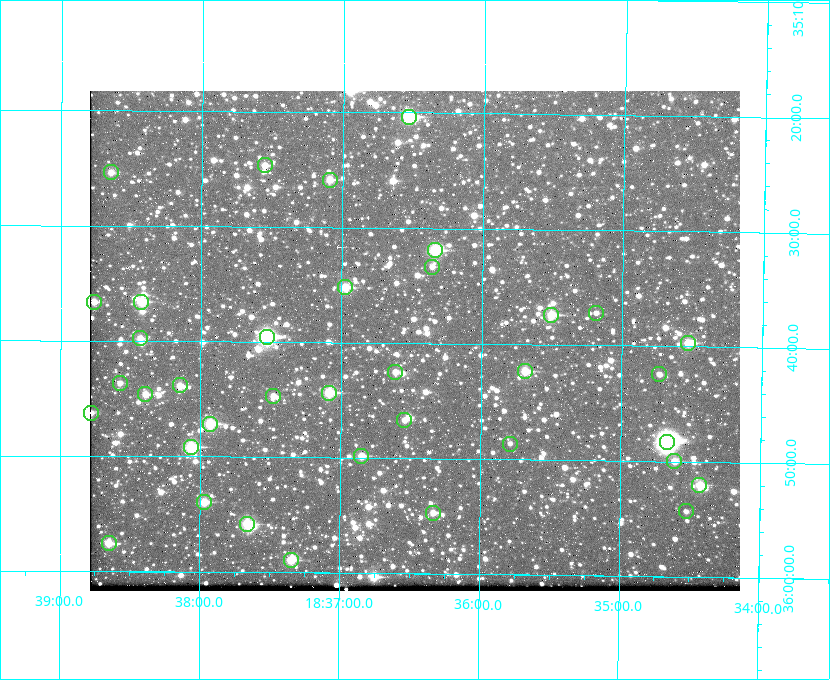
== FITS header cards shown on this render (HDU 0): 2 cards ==
NAXIS1  =                  650 / Width of table row in bytes
NAXIS2  =                  500 / Number of rows in table

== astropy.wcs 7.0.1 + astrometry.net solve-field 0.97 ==
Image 650 x 500 px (HDU 0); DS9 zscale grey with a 90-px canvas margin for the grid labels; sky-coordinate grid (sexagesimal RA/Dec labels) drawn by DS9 from the SOLVED WCS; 37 Tycho-2 reference stars matched to detected sources circled (green)
Header WCS: none
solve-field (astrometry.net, Tycho-2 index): SOLVED blind (the file carries no WCS)
Solved WCS: RA---TAN-SIP/DEC--TAN-SIP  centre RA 18:36:29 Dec +35:40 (279.12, +35.66 deg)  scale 5.21 arcsec/px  FOV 56.4' x 43.4'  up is +179 deg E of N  parity flipped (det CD > 0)
(file carries no celestial WCS; the grid is the blind solution)
Tycho-2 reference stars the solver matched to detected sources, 37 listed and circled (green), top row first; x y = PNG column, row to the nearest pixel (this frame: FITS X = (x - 90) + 1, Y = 500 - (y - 91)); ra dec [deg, ICRS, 3 dp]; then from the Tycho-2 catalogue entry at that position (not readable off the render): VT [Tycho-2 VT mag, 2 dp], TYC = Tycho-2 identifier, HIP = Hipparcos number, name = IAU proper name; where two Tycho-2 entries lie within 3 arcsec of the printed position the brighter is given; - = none
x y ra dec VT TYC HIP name
409 117 279.134 +35.339 9.91 2645-980-1 - -
265 165 279.388 +35.411 11.24 2645-612-1 - -
111 172 279.661 +35.423 11.63 2645-537-1 - -
330 180 279.273 +35.431 11.09 2645-464-1 - -
435 250 279.085 +35.532 9.84 2645-710-1 - -
432 267 279.089 +35.556 12.25 2645-664-1 - -
345 287 279.243 +35.587 11.11 2645-606-1 - -
94 302 279.691 +35.610 11.17 2645-563-1 - -
141 302 279.606 +35.610 10.50 2645-565-1 - -
596 313 278.797 +35.620 11.98 2632-1285-1 - -
551 315 278.877 +35.623 10.37 2632-1282-1 - -
267 337 279.382 +35.660 8.88 2649-136-1 91311 -
140 338 279.608 +35.663 11.57 2649-139-1 - -
688 343 278.632 +35.662 10.68 2636-195-1 - -
525 371 278.922 +35.705 10.37 2636-96-1 - -
395 372 279.153 +35.708 11.59 2649-53-1 - -
659 374 278.683 +35.707 11.93 2636-92-1 - -
120 383 279.644 +35.727 11.73 2649-34-1 - -
180 385 279.537 +35.731 11.00 2649-31-1 - -
329 393 279.271 +35.739 10.27 2649-22-1 - -
145 394 279.598 +35.743 11.39 2649-19-1 - -
273 396 279.370 +35.745 11.39 2649-20-1 - -
91 413 279.695 +35.771 11.56 2649-1228-1 - -
404 420 279.136 +35.778 11.49 2649-1247-1 - -
210 424 279.483 +35.786 9.96 2649-1276-1 - -
667 442 278.667 +35.805 7.78 2636-68-1 91080 -
510 444 278.947 +35.810 12.41 2636-73-1 - -
191 447 279.516 +35.819 10.07 2649-1464-1 - -
361 456 279.212 +35.831 10.99 2649-1529-1 - -
674 461 278.654 +35.833 11.29 2636-133-1 - -
699 485 278.608 +35.867 11.60 2636-246-1 - -
204 502 279.492 +35.899 10.86 2649-1492-1 - -
686 511 278.632 +35.905 12.27 2636-371-1 - -
433 513 279.083 +35.912 11.42 2649-1448-1 - -
247 524 279.414 +35.931 10.32 2649-1381-1 - -
109 543 279.662 +35.960 11.12 2649-1270-1 - -
291 560 279.337 +35.982 10.50 2649-1232-1 - -